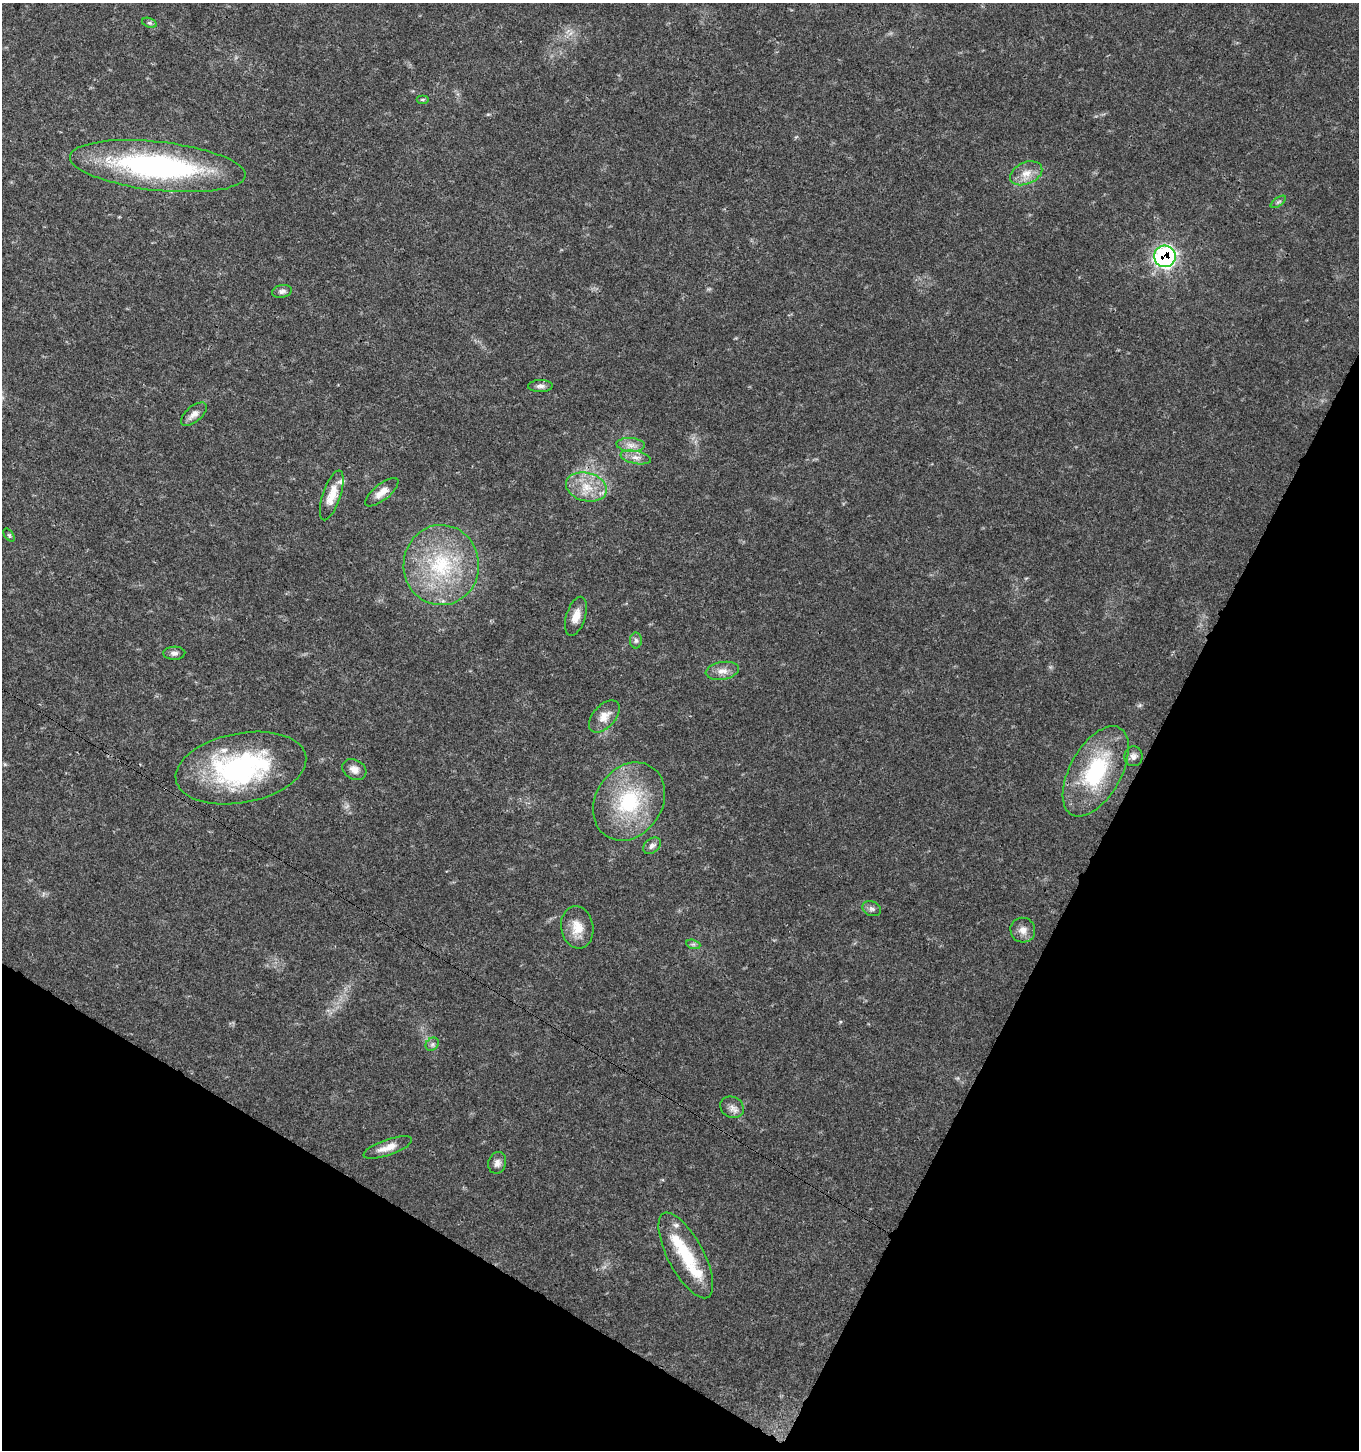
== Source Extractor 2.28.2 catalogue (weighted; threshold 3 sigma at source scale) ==
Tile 15 of 4 x 4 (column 3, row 4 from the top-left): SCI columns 2983-4339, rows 5-1452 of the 5899 x 5808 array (HDU 1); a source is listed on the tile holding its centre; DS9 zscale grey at full resolution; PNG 1361 x 1452 px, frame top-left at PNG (2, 3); each listed source drawn as its Kron ellipse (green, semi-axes under 4 px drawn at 4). Shown black and unused: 26% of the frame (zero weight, under 3 of 4 exposures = <1% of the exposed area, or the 3 px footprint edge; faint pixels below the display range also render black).
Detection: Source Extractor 2.28.2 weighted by HDU 2 'WHT'; one run over the whole footprint, this tile lists its part. Background 0.0293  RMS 0.0033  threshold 0.015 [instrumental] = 3 sigma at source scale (4.5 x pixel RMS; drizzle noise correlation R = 1.50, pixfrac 1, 0.0396/0.0396 arcsec/px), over >= 5 px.
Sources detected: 39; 3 inside a brighter listed object's ellipse — not listed separately; the other 36 listed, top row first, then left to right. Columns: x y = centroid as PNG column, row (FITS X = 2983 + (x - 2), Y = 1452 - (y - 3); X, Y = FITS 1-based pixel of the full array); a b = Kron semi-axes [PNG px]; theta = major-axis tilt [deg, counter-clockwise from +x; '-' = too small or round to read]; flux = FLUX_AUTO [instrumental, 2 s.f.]
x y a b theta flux
149 23 7 4 -19 0.64
422 100 6 4 0 0.46
158 166 88 24 -6 77
1026 173 17 11 24 4
1278 202 9 4 35 0.71
1165 256 11 11 - 77
282 291 10 6 10 1.2
540 386 12 6 1 1.4
194 414 15 8 40 2.2
631 445 14 7 -4 2.5
636 457 15 6 -11 2.2
586 487 21 14 -15 7.3
382 492 20 8 38 3.4
332 495 26 9 71 5.6
9 535 7 4 -53 0.5
441 565 40 37 89 33
576 616 20 9 72 3.6
636 640 8 6 -89 0.85
174 653 11 6 2 1.2
722 671 16 9 9 2.9
604 716 19 11 48 3.7
1133 756 10 9 - 1.6
241 768 66 35 11 61
354 769 13 9 -28 2.5
1096 771 50 25 61 32
629 801 41 33 56 28
652 846 10 7 39 1.3
872 909 9 7 -20 1.1
577 927 21 16 -81 5.9
1023 930 12 12 - 2.6
693 944 7 4 -18 0.72
432 1044 7 6 - 0.83
732 1107 12 10 -30 2.1
388 1147 25 7 19 3.7
497 1163 11 9 75 1.7
686 1255 47 18 -62 16
Overlapping masked pixels (flux is a lower limit): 1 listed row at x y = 1165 256